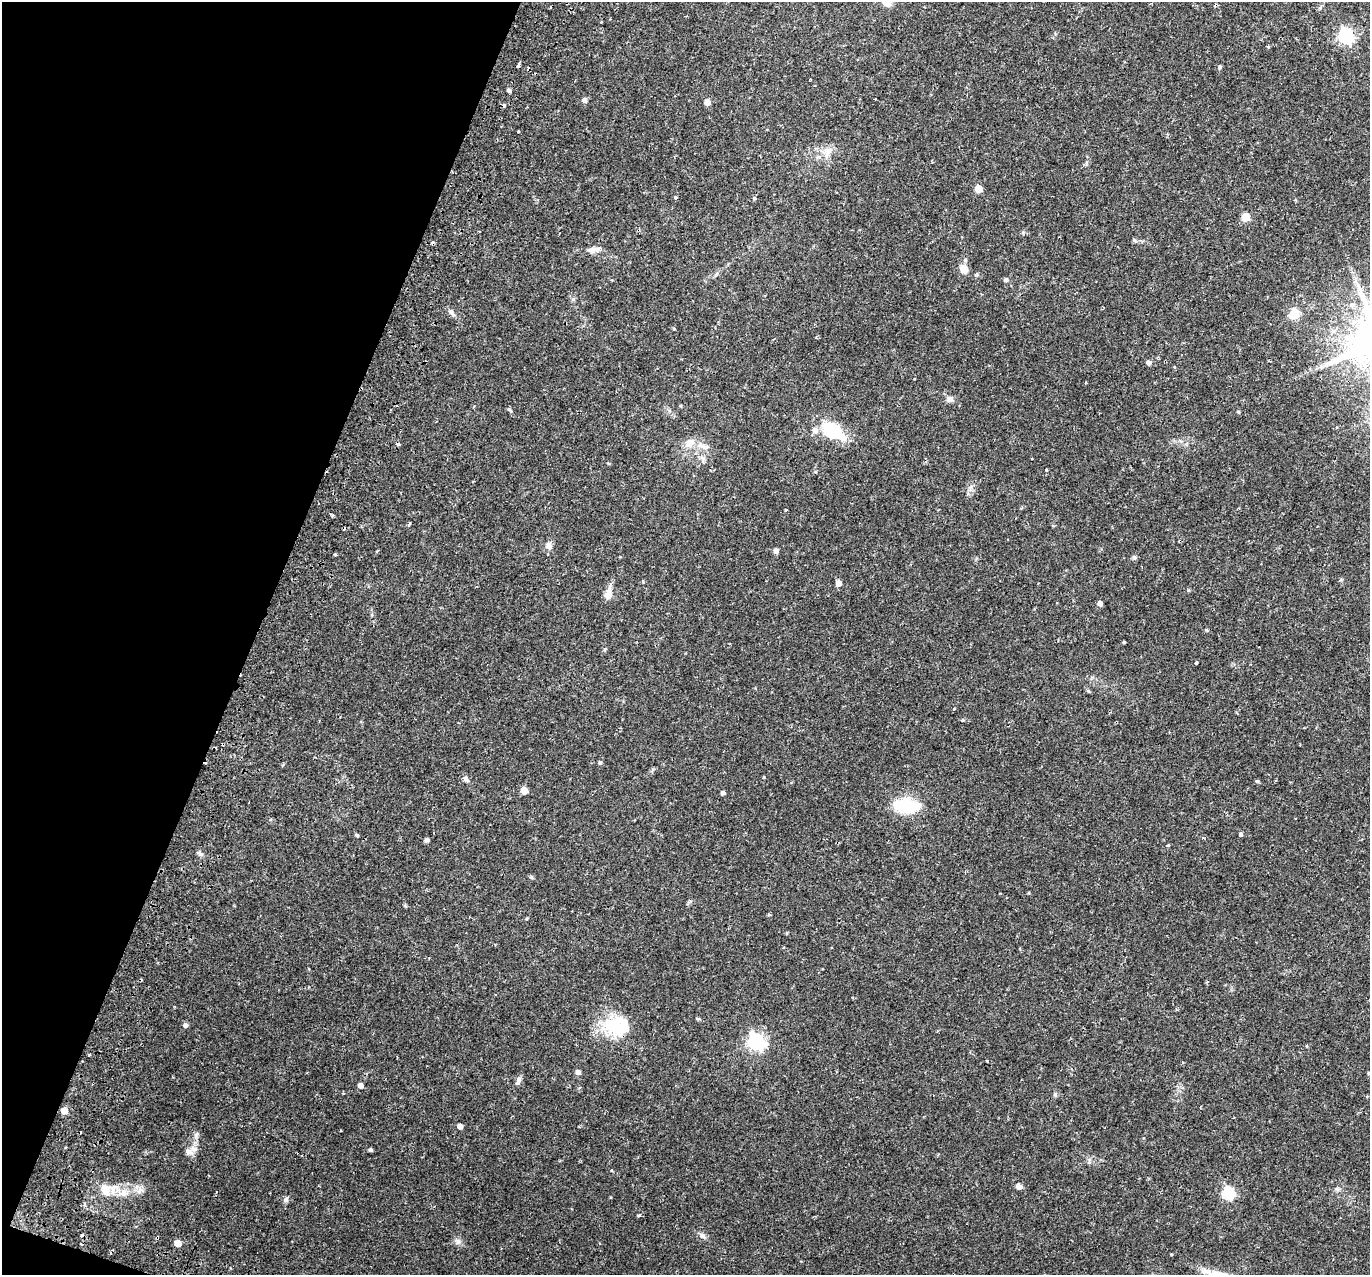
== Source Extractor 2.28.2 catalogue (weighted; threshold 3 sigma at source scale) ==
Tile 9 of 4 x 4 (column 1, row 3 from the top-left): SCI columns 70-1437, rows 1570-2842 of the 5617 x 5745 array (HDU 1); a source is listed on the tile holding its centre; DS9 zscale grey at full resolution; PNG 1372 x 1277 px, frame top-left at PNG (2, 2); no overlay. Shown black and unused: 19% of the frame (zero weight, under 2 of 3 exposures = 5% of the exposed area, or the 3 px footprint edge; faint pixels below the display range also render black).
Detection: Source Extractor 2.28.2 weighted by HDU 2 'WHT'; one run over the whole footprint, this tile lists its part. Background 0.0342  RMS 0.0038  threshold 0.0171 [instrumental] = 3 sigma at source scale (4.5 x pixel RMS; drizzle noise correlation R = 1.50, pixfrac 1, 0.0396/0.0396 arcsec/px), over >= 5 px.
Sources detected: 90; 1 inside a brighter object's white glare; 11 cosmic-ray / hot-pixel residue — not listed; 1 inside a brighter listed object's ellipse — not listed separately; the other 77 listed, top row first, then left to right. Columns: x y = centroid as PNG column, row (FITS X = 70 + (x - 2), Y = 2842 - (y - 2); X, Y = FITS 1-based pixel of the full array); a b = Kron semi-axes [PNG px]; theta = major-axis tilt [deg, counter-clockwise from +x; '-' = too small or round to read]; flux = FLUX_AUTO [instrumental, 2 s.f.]
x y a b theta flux
1346 36 7 6 - 77
518 66 4 3 - 2.2
1220 67 5 4 - 0.56
809 80 3 2 - 0.26
509 90 4 4 - 1
584 100 5 5 - 1.4
707 102 5 5 - 3.1
518 131 2 2 - 0.36
828 152 11 8 76 2.6
978 189 5 5 - 6.2
675 197 3 3 - 1.9
755 198 5 3 - 0.47
1245 217 5 5 - 11
1134 240 7 4 -32 0.56
594 250 16 8 7 2.4
965 260 5 5 - 0.65
964 269 10 8 -66 3.6
1006 280 5 5 - 0.92
452 313 11 4 -49 1.1
1294 314 6 5 - 20
674 329 5 3 - 0.31
1149 362 7 5 -16 0.95
950 399 10 8 -25 1.6
510 410 7 3 -36 0.5
1238 412 4 4 - 0.4
832 430 20 15 -26 18
690 443 16 11 28 3.9
398 444 3 3 - 2.8
705 447 19 6 -10 2.4
473 481 3 2 - 0.35
786 510 3 3 - 0.28
409 524 4 3 - 1.7
548 545 11 8 88 1.8
776 551 5 5 - 1.5
335 555 3 3 - 0.61
1134 557 6 5 - 0.67
838 583 5 5 - 2.1
608 594 18 8 76 3.2
1100 603 5 4 - 1.3
1124 642 3 3 - 0.34
605 649 5 5 - 0.5
1196 663 3 3 - 1.6
1088 691 6 4 -44 0.47
954 709 3 3 - 0.78
600 762 5 5 - 0.56
466 779 10 6 -61 1.2
1257 781 6 4 20 0.48
524 790 5 5 - 4.9
723 793 4 4 - 0.99
906 806 29 14 -4 17
1240 834 4 3 - 3.3
357 835 4 4 - 0.58
427 840 5 4 - 1.1
770 915 5 3 - 0.47
697 1019 7 3 -9 0.42
185 1025 5 4 - 1.6
614 1025 27 23 10 19
756 1042 7 6 - 110
89 1055 3 3 - 1.6
578 1072 5 4 - 1.8
519 1080 10 6 75 1.3
360 1085 5 4 - 2.2
64 1111 5 5 - 5.1
460 1126 4 4 - 1.9
196 1135 8 4 59 0.88
370 1150 4 3 - 0.72
189 1152 13 8 -24 2.1
1019 1186 8 7 - 1.4
105 1190 17 13 -63 5.1
139 1191 10 5 63 1.5
123 1193 13 9 4 3.4
1228 1193 6 6 - 42
286 1200 8 5 50 0.93
638 1215 4 3 - 0.53
702 1236 9 7 -32 1.3
458 1241 9 6 -75 1.3
178 1243 5 5 - 3.9
Overlapping masked pixels (flux is a lower limit): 2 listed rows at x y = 398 444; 614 1025
Unlisted compact peaks at least as high as the median listed source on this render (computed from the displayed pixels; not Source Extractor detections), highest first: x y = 201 854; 531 877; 1046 470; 1055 1094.